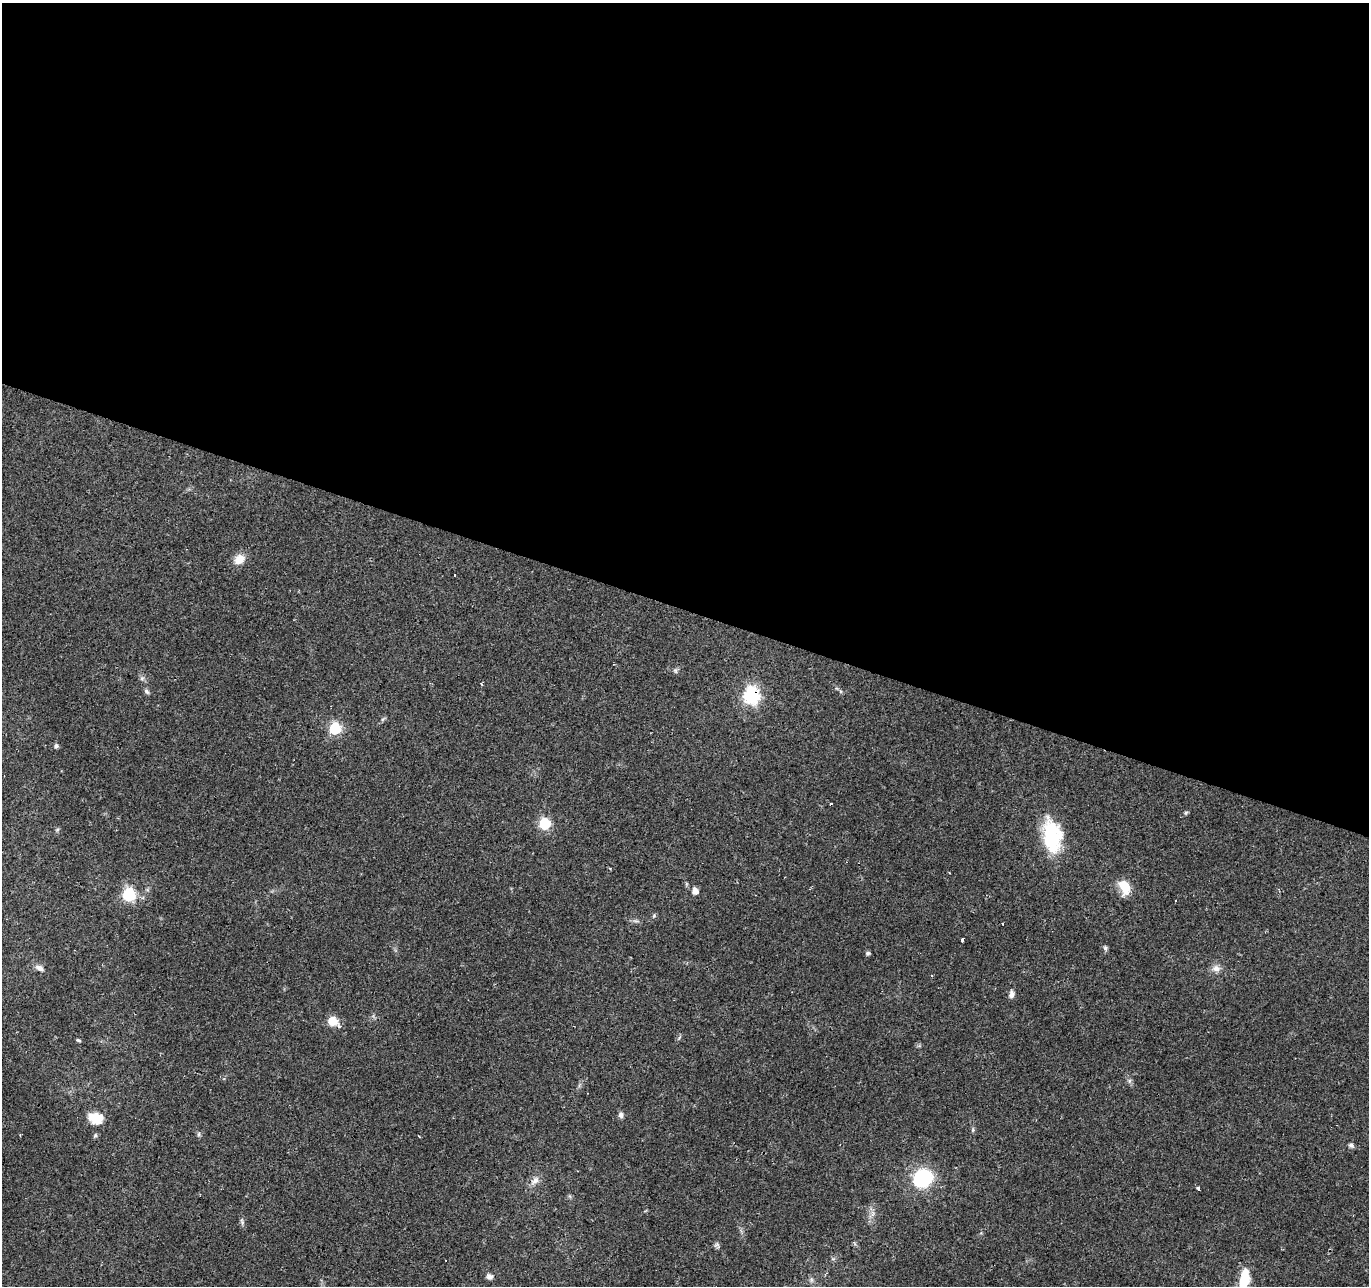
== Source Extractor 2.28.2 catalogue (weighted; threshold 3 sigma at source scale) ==
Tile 3 of 4 x 4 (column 3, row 1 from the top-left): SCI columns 2737-4103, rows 4060-5343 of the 5474 x 5616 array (HDU 1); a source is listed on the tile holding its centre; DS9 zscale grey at full resolution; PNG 1371 x 1288 px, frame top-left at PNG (2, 3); no overlay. Shown black and unused: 47% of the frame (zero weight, under 2 of 3 exposures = <1% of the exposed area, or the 3 px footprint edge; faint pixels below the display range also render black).
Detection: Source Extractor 2.28.2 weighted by HDU 2 'WHT'; one run over the whole footprint, this tile lists its part. Background 0.066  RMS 0.0056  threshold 0.025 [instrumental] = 3 sigma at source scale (4.5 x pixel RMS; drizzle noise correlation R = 1.50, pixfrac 1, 0.0396/0.0396 arcsec/px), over >= 5 px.
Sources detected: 43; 1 inside a brighter object's white glare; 2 cosmic-ray / hot-pixel residue — not listed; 1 inside a brighter listed object's ellipse — not listed separately; the other 39 listed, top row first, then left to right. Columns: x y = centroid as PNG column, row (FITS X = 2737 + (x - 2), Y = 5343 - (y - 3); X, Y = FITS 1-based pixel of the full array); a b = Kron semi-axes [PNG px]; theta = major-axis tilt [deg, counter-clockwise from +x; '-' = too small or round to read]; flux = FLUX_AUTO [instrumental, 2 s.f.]
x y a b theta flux
239 559 14 11 34 6.5
675 670 7 5 -54 1.1
142 678 6 6 - 1.2
146 691 8 5 -33 1.2
751 696 8 7 - 130
335 728 6 6 - 50
56 746 5 5 - 1.7
832 804 3 3 - 1.8
1186 813 6 4 23 0.81
544 824 6 6 - 47
57 830 6 4 19 0.72
1052 836 35 18 -83 41
1124 887 15 10 -72 11
695 891 6 5 - 4.1
129 895 7 6 - 69
1176 901 3 3 - 1.1
1003 924 3 2 - 0.72
963 940 3 3 - 5.3
1105 948 8 5 -80 1.2
868 953 6 5 - 1
39 968 12 6 -25 2.6
1216 968 11 9 -6 3.4
932 976 4 2 - 0.51
1011 994 11 7 81 2.2
332 1021 10 9 - 8.4
78 1040 5 4 - 0.78
621 1115 7 6 - 1.7
95 1118 19 13 -15 10
973 1130 7 4 -90 0.85
199 1134 6 4 89 0.93
95 1135 6 5 - 1.1
1351 1145 7 6 - 1.3
922 1178 18 16 41 37
535 1180 14 8 41 3.5
1198 1188 3 3 - 2.2
717 1245 8 7 - 1.3
445 1260 2 2 - 0.97
489 1277 8 7 - 2
1245 1278 19 11 87 14
Overlapping masked pixels (flux is a lower limit): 1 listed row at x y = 751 696